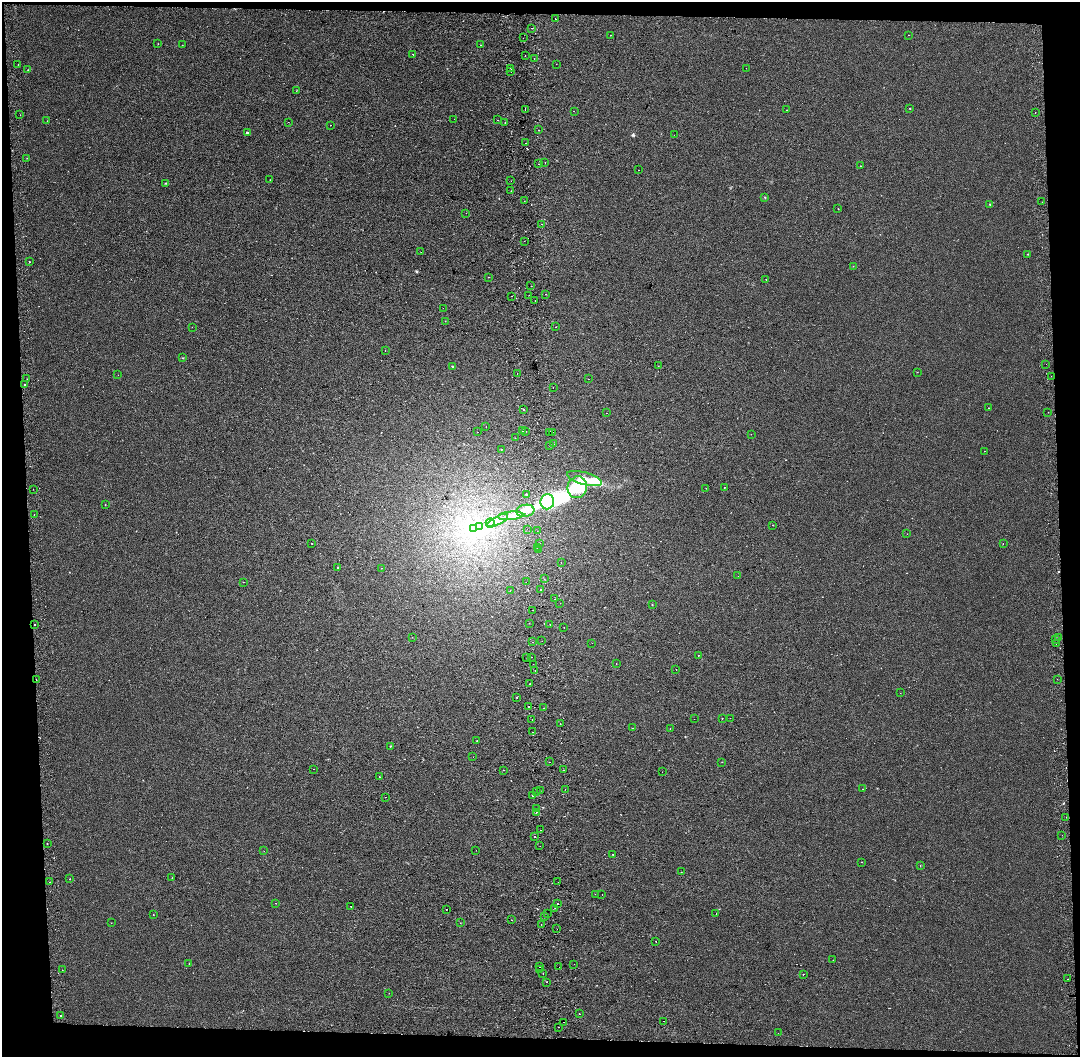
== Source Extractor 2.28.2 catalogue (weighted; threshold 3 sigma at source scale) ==
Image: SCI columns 144-4453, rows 2-4219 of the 4595 x 4229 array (HDU 1 of 3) = the unmasked area's bounding box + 8 px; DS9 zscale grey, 4 x 4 block average (1 PNG px = mean of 4 x 4 image px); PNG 1082 x 1059 px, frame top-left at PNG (2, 2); each listed source drawn as its Kron ellipse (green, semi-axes under 4 px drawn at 4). Shown black and unused: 7% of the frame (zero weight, under 2 of 3 exposures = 3% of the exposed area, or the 3 px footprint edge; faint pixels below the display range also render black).
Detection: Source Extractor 2.28.2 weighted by HDU 2 'WHT'. Background -1.84e-05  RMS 0.0053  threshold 0.0239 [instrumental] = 3 sigma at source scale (4.5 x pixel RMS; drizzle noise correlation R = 1.50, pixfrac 1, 0.0396/0.0396 arcsec/px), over >= 5 px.
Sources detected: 283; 6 inside a brighter object's white glare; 35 cosmic-ray / hot-pixel residue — neither listed nor drawn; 3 coinciding with a brighter row at this scale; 5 inside a brighter listed object's ellipse — not listed separately; the other 234 listed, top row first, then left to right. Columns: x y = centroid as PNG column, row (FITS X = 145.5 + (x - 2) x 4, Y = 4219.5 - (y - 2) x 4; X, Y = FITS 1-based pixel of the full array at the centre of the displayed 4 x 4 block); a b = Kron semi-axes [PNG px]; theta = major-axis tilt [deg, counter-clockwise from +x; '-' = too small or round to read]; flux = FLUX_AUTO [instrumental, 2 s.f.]
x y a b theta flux
555 19 2 2 - 8.8
532 28 2 2 - 1.3
610 35 2 2 - 3.3
909 35 2 2 - 0.9
523 38 2 2 - 0.54
158 44 2 2 - 0.75
182 45 2 2 - 0.61
480 45 2 2 - 2.3
413 54 2 2 - 8.2
525 55 2 2 - 2.1
534 58 2 2 - 3.4
18 64 2 2 - 0.79
556 64 2 2 - 1.1
746 68 2 2 - 0.62
511 69 2 2 - 22
28 70 2 2 - 0.96
511 71 2 2 - 2.3
296 90 2 2 - 0.44
910 108 2 2 - 3.1
525 110 2 2 - 2.3
787 110 2 2 - 0.95
574 111 2 2 - 0.63
1035 113 2 2 - 2.6
20 115 2 2 - 1.2
454 119 2 2 - 0.43
498 120 2 2 - 0.51
47 121 2 2 - 0.62
288 122 2 2 - 0.61
505 122 2 2 - 4
331 125 2 2 - 3.1
538 130 2 2 - 2.9
247 133 2 2 - 2.8
674 135 2 2 - 2.7
526 143 2 2 - 5.9
27 158 2 2 - 0.69
545 163 2 2 - 0.85
538 164 2 2 - 7.1
860 166 2 2 - 0.94
638 170 2 2 - 0.5
270 180 2 2 - 0.66
511 181 2 2 - 0.59
166 183 2 2 - 1.6
511 191 2 2 - 2
765 197 2 2 - 1.3
524 201 2 2 - 0.68
1042 202 2 2 - 0.74
990 204 2 2 - 2.3
838 209 2 2 - 0.93
466 213 2 2 - 0.93
542 224 2 2 - 1.3
524 241 2 2 - 0.51
421 252 2 2 - 1.1
1028 254 2 2 - 1.1
29 262 2 2 - 8.1
853 266 2 2 - 0.82
488 277 2 2 - 0.53
766 280 2 2 - 0.93
531 286 2 2 - 2.5
545 294 2 2 - 1.8
529 295 2 2 - 1.3
512 296 2 2 - 0.61
535 301 2 2 - 1.1
443 308 2 2 - 1.1
445 321 2 2 - 0.92
192 327 2 2 - 0.49
556 327 2 2 - 11
385 351 2 2 - 4.2
183 358 2 2 - 1.5
1046 364 2 2 - 0.85
452 366 2 2 - 1.9
658 366 2 2 - 0.56
917 372 2 2 - 0.94
517 373 2 2 - 1.4
118 375 2 2 - 0.47
1051 376 2 2 - 2.3
27 379 2 2 - 1.6
588 379 2 2 - 2.2
24 385 2 2 - 4.5
553 388 2 2 - 1.5
988 408 2 2 - 0.99
523 409 2 2 - 4.5
1048 412 2 2 - 0.54
607 413 2 2 - 8.3
486 427 2 2 - 0.51
522 431 2 2 - 0.9
526 431 2 2 - 0.95
478 432 2 2 - 0.45
553 432 2 2 - 3.8
549 433 2 2 - 0.59
751 434 2 2 - 0.6
515 438 2 2 - 1.2
554 444 2 2 - 0.72
549 445 2 2 - 0.82
501 449 2 2 - 0.68
985 451 2 2 - 0.97
584 479 18 6 -16 44
577 487 11 9 73 160
724 487 2 2 - 1.8
706 488 2 2 - 0.55
33 489 2 2 - 0.57
527 495 2 2 - 7.4
547 502 7 7 - 370
105 504 2 2 - 0.53
525 511 9 6 7 41
34 514 2 2 - 0.66
511 516 12 4 5 29
497 521 12 4 29 31
490 523 4 2 - 39
772 525 2 2 - 0.84
479 526 3 2 - 25
474 529 4 3 - 260
527 529 2 2 - 1.8
537 531 2 2 - 3.2
907 534 2 2 - 0.51
312 544 2 2 - 0.76
540 544 2 2 - 2.6
1003 544 2 2 - 0.56
537 547 2 2 - 1.1
539 549 2 2 - 0.93
561 562 2 2 - 5.2
338 567 2 2 - 1.6
381 568 2 2 - 1.3
738 576 2 2 - 0.71
544 579 2 2 - 0.46
243 582 2 2 - 0.91
526 582 2 2 - 0.86
541 589 2 2 - 4.2
510 591 2 2 - 0.59
555 599 2 2 - 2.1
560 603 2 2 - 3.9
652 605 2 2 - 1
532 610 2 2 - 0.53
529 623 2 2 - 3.1
550 624 2 2 - 0.88
34 625 2 2 - 27
564 627 2 2 - 0.71
412 637 2 2 - 0.48
1058 638 2 2 - 1.5
1056 639 2 2 - 1.2
542 641 2 2 - 0.67
533 642 2 2 - 0.46
592 643 2 2 - 0.86
1056 643 2 2 - 6.8
698 655 2 2 - 1.3
527 657 2 2 - 3.7
532 657 2 2 - 1.3
533 664 2 2 - 0.54
616 664 2 2 - 1.2
676 669 2 2 - 0.91
535 670 2 2 - 3.5
1057 679 2 2 - 1.1
36 680 2 2 - 6.9
530 684 2 2 - 5.6
900 693 2 2 - 1.9
517 697 2 2 - 1.8
529 706 2 2 - 9.9
544 708 2 2 - 0.89
722 718 2 2 - 1.1
730 718 2 2 - 0.49
694 719 2 2 - 0.95
532 720 2 2 - 0.89
560 723 2 2 - 2.5
633 728 2 2 - 1.6
670 728 2 2 - 0.74
533 732 2 2 - 0.71
477 741 2 2 - 0.87
390 746 2 2 - 1.4
473 757 2 2 - 0.42
550 762 2 2 - 0.61
722 762 2 2 - 0.7
313 769 2 2 - 1.7
503 770 2 2 - 3.1
563 770 2 2 - 0.96
662 772 2 2 - 0.85
379 777 2 2 - 3.1
565 789 2 2 - 0.52
863 789 2 2 - 0.77
540 790 2 2 - 1.4
536 791 2 2 - 0.51
533 795 2 2 - 37
385 797 2 2 - 3.3
536 809 2 2 - 0.87
536 812 2 2 - 3.1
1066 817 2 2 - 3.6
541 830 2 2 - 9.6
1062 835 2 2 - 0.72
535 836 2 2 - 3.2
47 843 2 2 - 0.93
540 846 2 2 - 0.62
476 850 2 2 - 1.2
264 851 2 2 - 1.3
613 854 2 2 - 2.2
862 862 2 2 - 0.41
920 866 2 2 - 1.2
681 872 2 2 - 1.1
172 878 2 2 - 0.92
70 879 2 2 - 0.78
49 882 2 2 - 9.3
558 882 2 2 - 1.3
595 894 2 2 - 1.8
602 895 2 2 - 0.52
276 903 2 2 - 2
557 903 2 2 - 3.7
351 906 2 2 - 1.5
555 908 2 2 - 2.3
446 909 2 2 - 4.7
547 913 2 2 - 0.53
716 913 2 2 - 1.7
153 915 2 2 - 0.95
545 917 2 2 - 8.6
511 920 2 2 - 1.2
111 923 2 2 - 1.9
460 923 2 2 - 6
541 924 2 2 - 3.8
557 929 2 2 - 5.1
656 941 2 2 - 1.1
833 960 2 2 - 0.49
189 964 2 2 - 0.57
574 964 2 2 - 4.7
539 967 2 2 - 1.8
559 967 2 2 - 2.4
62 970 2 2 - 1.6
539 970 2 2 - 1.3
543 973 2 2 - 1.3
803 974 2 2 - 2.8
1068 979 2 2 - 1.9
547 982 2 2 - 0.81
389 993 2 2 - 0.39
579 1014 2 2 - 11
60 1015 2 2 - 28
664 1021 2 2 - 2.2
563 1022 2 2 - 2.7
558 1027 2 2 - 0.79
778 1033 2 2 - 0.47
Overlapping masked pixels (flux is a lower limit): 2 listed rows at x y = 24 385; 36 680
Diffuse or blended objects may show on this block-average render without a row.